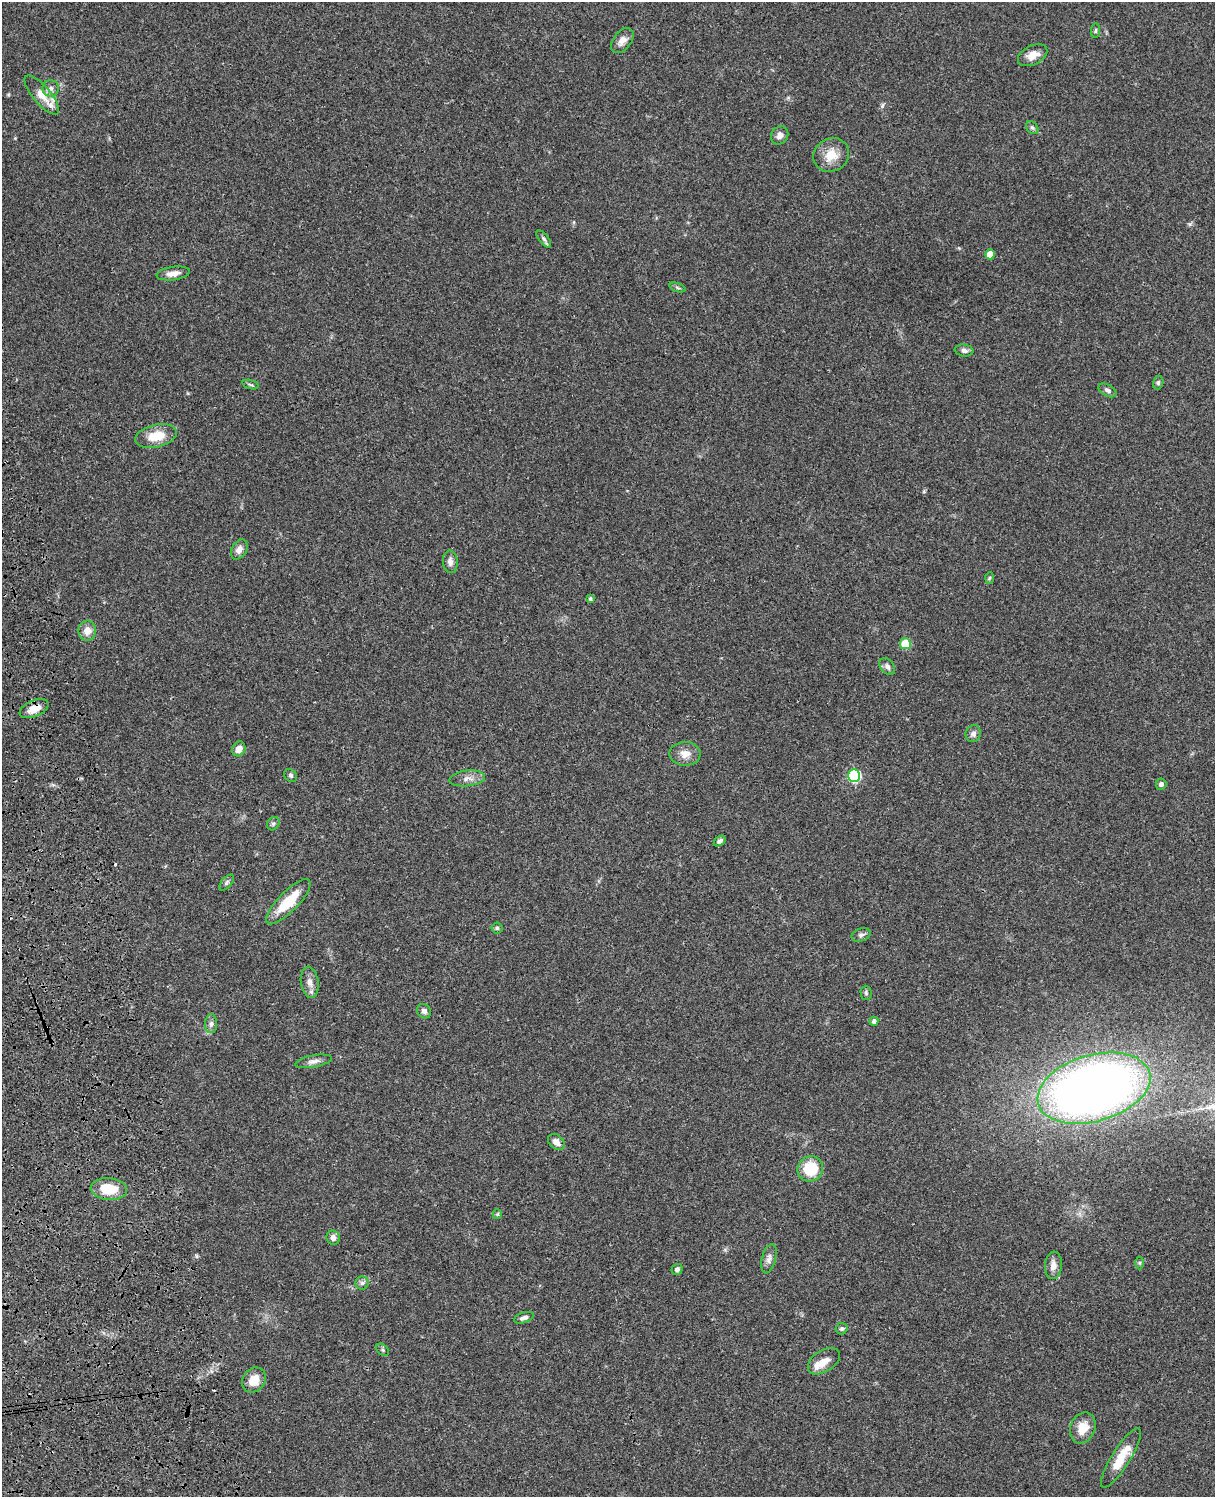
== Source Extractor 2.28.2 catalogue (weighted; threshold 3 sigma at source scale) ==
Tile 7 of 4 x 3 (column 3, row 2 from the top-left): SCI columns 2546-3758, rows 1774-3268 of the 5089 x 4929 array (HDU 1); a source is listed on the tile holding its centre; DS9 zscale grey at full resolution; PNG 1217 x 1499 px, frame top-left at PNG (2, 2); each listed source drawn as its Kron ellipse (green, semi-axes under 4 px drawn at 4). Shown black and unused: <1% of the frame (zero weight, under 3 of 4 exposures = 6% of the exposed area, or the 3 px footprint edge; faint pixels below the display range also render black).
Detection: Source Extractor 2.28.2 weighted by HDU 2 'WHT'; one run over the whole footprint, this tile lists its part. Background 0.0781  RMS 0.006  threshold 0.0269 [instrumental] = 3 sigma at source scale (4.5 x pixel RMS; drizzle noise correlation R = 1.50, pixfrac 1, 0.05/0.05 arcsec/px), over >= 5 px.
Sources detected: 68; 2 cosmic-ray / hot-pixel residue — neither listed nor drawn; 4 inside a brighter listed object's ellipse — not listed separately; the other 62 listed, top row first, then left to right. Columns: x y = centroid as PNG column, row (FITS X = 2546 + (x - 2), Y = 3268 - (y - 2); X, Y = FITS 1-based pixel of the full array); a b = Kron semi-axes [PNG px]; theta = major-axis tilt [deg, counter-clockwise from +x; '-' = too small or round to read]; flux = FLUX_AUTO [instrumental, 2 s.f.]
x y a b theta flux
1095 30 7 4 83 1
622 41 14 9 52 4.3
1033 55 16 9 27 5.9
51 88 8 8 - 2.4
42 95 24 9 -49 7.7
1032 127 7 5 -52 1.3
780 135 9 8 - 3.1
831 155 18 16 34 10
544 239 10 4 -51 1.6
990 254 5 5 - 8.4
173 273 17 6 9 4.4
677 288 8 3 -19 1
964 350 9 6 -8 2.1
1158 383 7 5 76 1.1
251 385 8 3 -19 0.88
1108 390 10 5 -30 1.8
156 436 21 11 13 12
239 549 11 7 59 3.6
450 562 11 7 -86 2.9
989 578 6 4 87 0.83
590 599 4 4 - 1.1
87 631 10 9 - 5.2
905 644 5 5 - 23
887 666 9 6 -52 2
34 709 15 8 24 7.1
973 734 8 7 - 2.3
239 749 7 6 - 4.5
685 754 15 12 -2 5.8
291 775 7 5 -47 1.2
854 776 6 6 - 65
467 778 18 7 6 4.3
1161 784 6 5 - 1.7
273 824 7 5 57 1.3
720 841 6 4 36 1.8
227 883 9 5 49 1.3
288 902 30 10 45 19
497 928 6 5 - 1.1
861 935 10 6 18 1.9
310 982 15 9 -82 4.1
866 993 7 5 -89 1.1
424 1011 8 6 -46 2.1
874 1021 4 4 - 2.1
211 1024 9 6 88 1.9
313 1061 18 6 10 3
1094 1088 58 33 16 510
556 1142 9 6 -42 3.8
810 1169 13 12 - 20
109 1189 18 11 -6 16
497 1214 5 4 - 0.74
333 1238 7 6 - 2.9
769 1259 15 7 76 3
1140 1263 6 4 90 0.83
1053 1265 14 8 85 4.4
677 1269 6 5 - 1.8
362 1283 6 6 - 1.6
524 1318 10 5 18 2.2
842 1329 6 6 - 1.3
382 1350 7 5 -42 1.1
824 1361 18 10 33 5.9
254 1380 13 11 52 9.3
1083 1428 16 12 67 9
1121 1458 34 9 58 13
Overlapping masked pixels (flux is a lower limit): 1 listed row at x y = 34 709